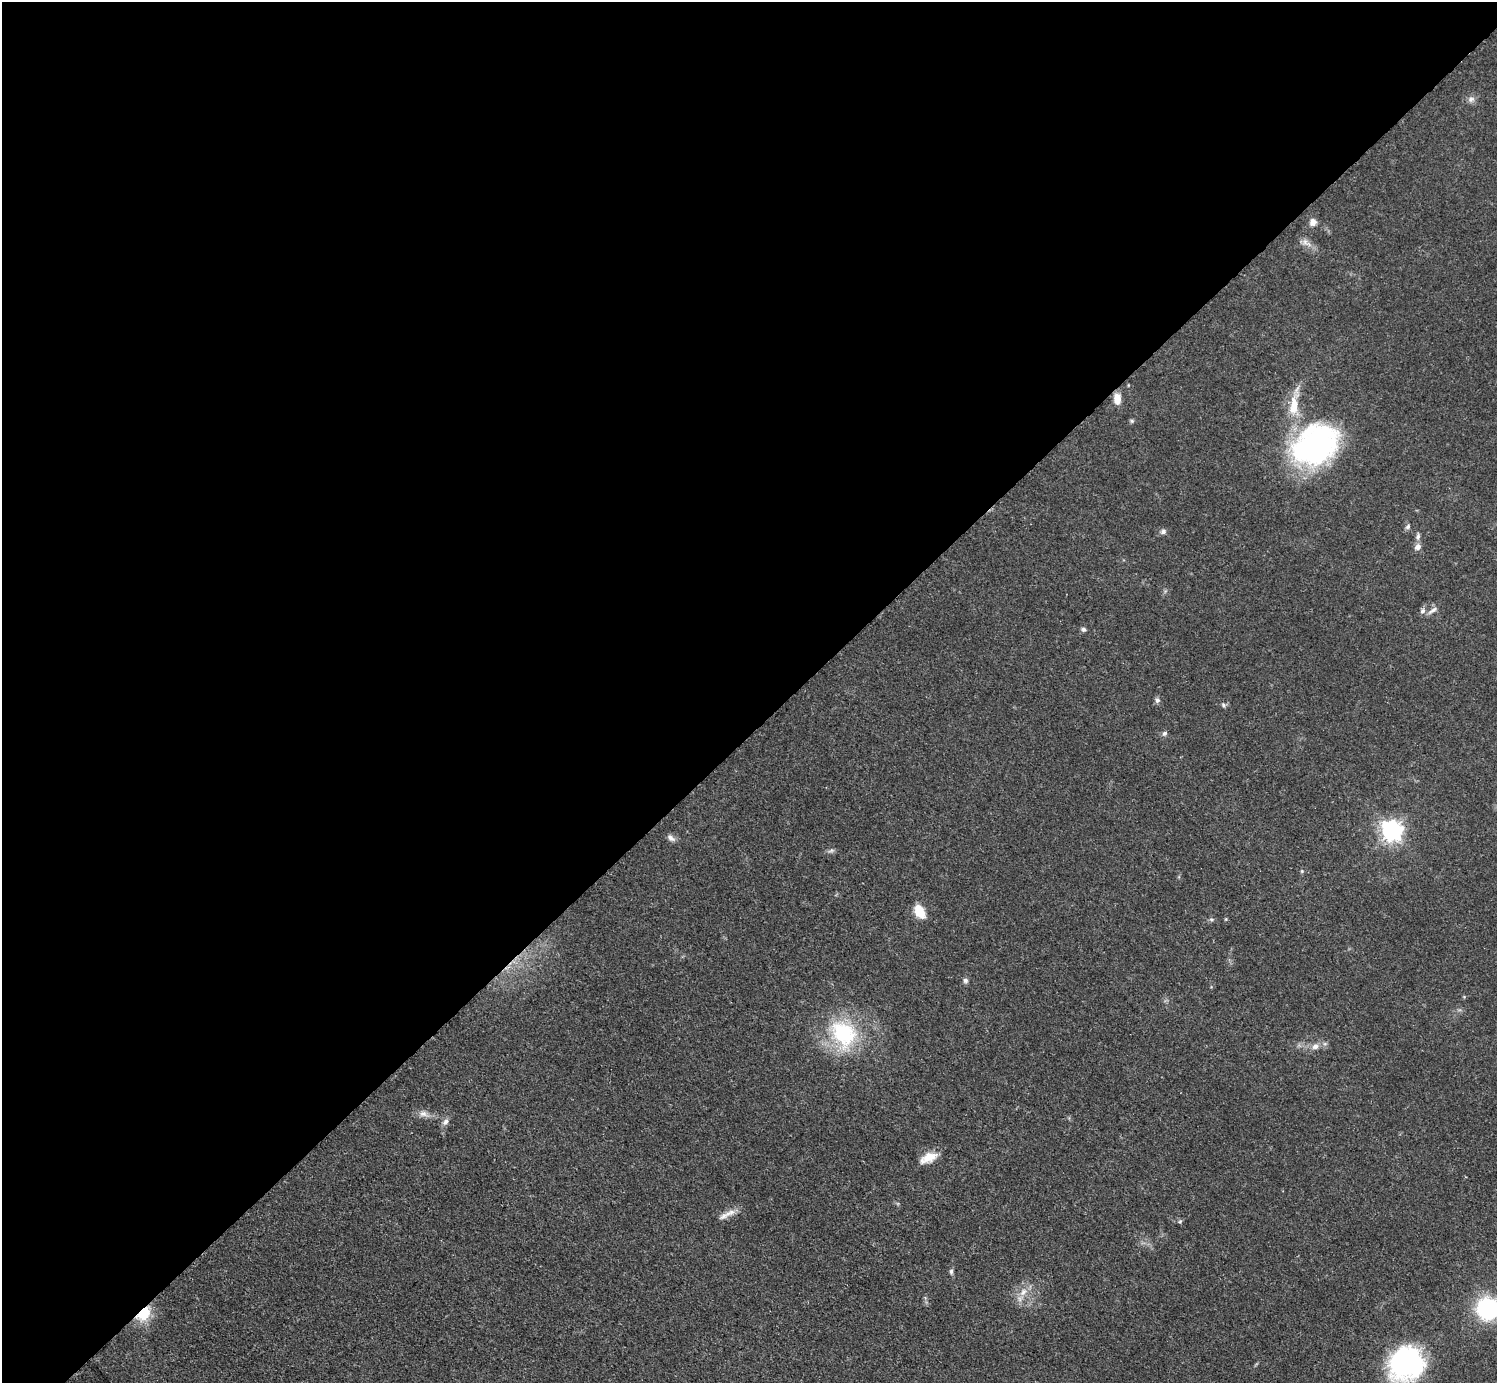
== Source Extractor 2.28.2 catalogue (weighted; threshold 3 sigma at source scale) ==
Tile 2 of 4 x 4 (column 2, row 1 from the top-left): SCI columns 1504-2998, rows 4452-5832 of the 5993 x 5993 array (HDU 1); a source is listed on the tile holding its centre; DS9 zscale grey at full resolution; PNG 1499 x 1385 px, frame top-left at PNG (2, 2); no overlay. Shown black and unused: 53% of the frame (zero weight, under 3 of 5 exposures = <1% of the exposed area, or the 3 px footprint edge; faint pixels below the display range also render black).
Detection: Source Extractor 2.28.2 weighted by HDU 2 'WHT'; one run over the whole footprint, this tile lists its part. Background 0.0506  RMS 0.0052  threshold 0.0236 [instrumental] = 3 sigma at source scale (4.5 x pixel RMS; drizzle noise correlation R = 1.50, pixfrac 1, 0.05/0.05 arcsec/px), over >= 5 px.
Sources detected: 38; all 38 listed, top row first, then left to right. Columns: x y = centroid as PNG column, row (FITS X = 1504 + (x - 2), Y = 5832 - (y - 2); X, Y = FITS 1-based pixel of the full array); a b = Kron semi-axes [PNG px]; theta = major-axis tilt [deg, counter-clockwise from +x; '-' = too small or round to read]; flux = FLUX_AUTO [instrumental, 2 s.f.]
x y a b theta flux
1471 99 10 7 28 2.3
1313 222 10 9 - 3.1
1306 242 17 7 -39 3.7
1117 399 14 9 -90 5.1
1294 405 33 12 83 15
1132 421 5 5 - 0.87
1315 445 48 36 34 130
1408 527 8 5 51 1.3
1163 532 8 6 30 1.6
1418 536 9 6 80 1.6
1417 547 8 8 - 2.6
1432 610 16 5 33 2.5
1422 611 8 7 - 1.9
1083 629 7 6 - 1.2
1157 700 8 7 - 1.5
1223 705 7 5 -48 1
1164 733 7 6 - 1.4
1391 831 9 8 - 210
671 838 12 6 -34 2.2
831 851 9 4 14 1.2
1302 871 5 4 - 0.65
920 911 10 7 -60 16
1211 919 7 4 -1 0.88
1226 919 5 3 - 0.52
965 980 7 6 - 1.6
843 1034 39 30 -53 46
1325 1044 6 4 -18 0.98
1315 1046 9 7 40 2.8
423 1114 14 8 -12 3.5
445 1122 10 7 56 2.3
928 1158 21 11 25 8
730 1213 20 7 21 4.6
1180 1221 5 5 - 0.8
951 1271 7 5 -89 1.1
1023 1292 13 8 51 4.8
1488 1309 22 22 - 54
144 1314 20 13 46 13
1406 1364 27 23 28 120
Overlapping masked pixels (flux is a lower limit): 1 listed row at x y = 144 1314
Isophote crosses this tile's border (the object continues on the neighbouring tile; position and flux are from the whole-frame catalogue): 2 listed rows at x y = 1488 1309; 1406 1364